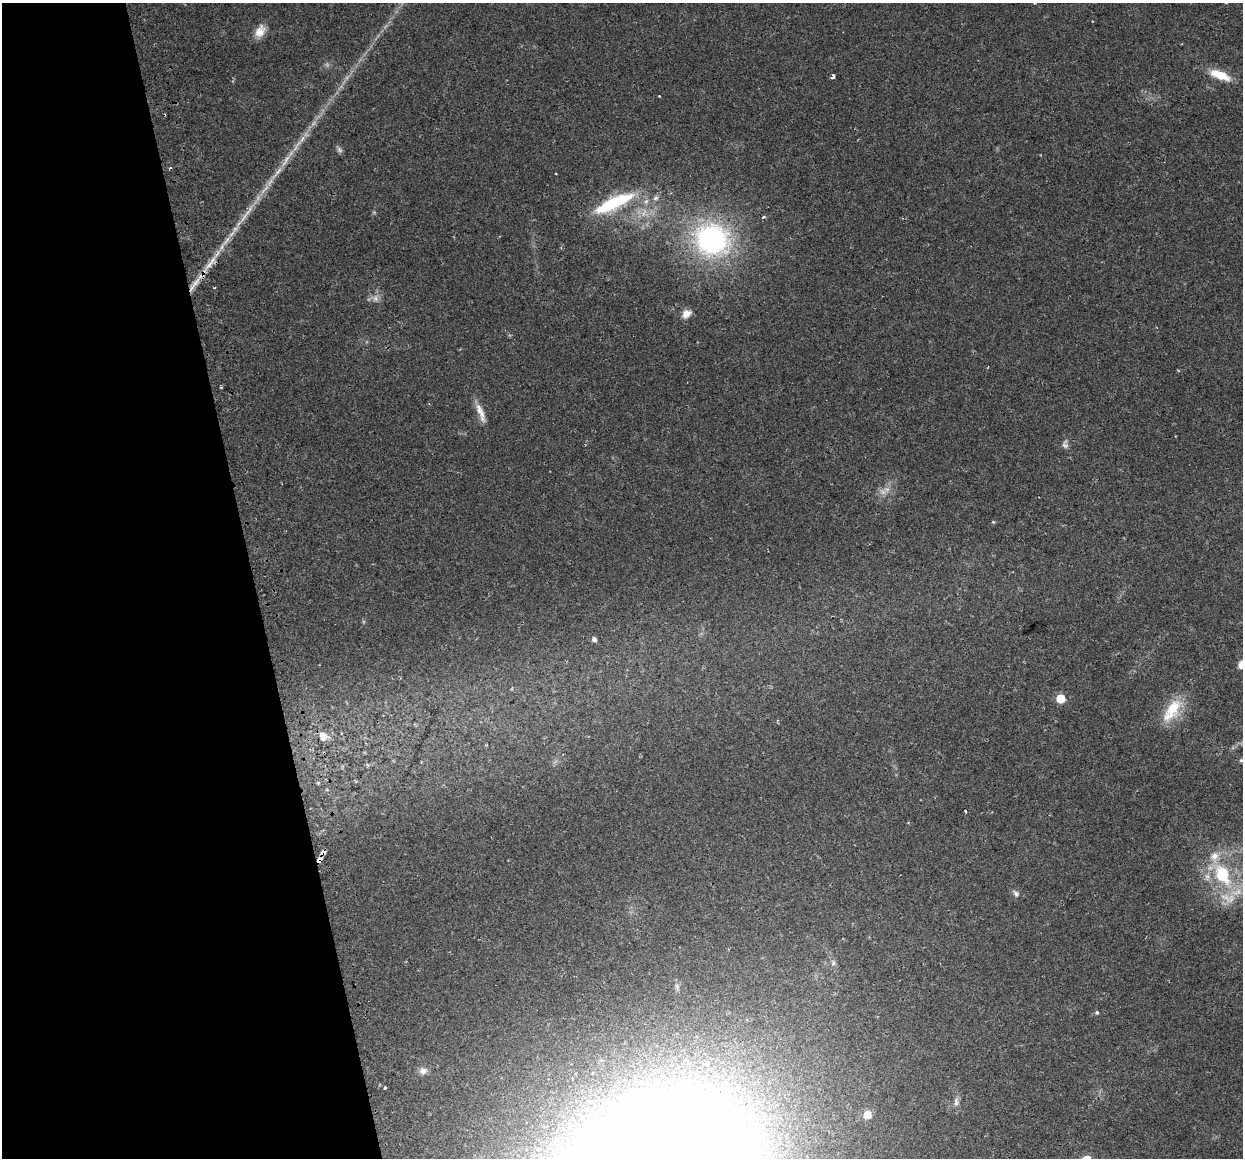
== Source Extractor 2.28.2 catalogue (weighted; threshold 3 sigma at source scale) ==
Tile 5 of 4 x 4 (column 1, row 2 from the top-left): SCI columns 32-1272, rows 2403-3558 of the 5027 x 4754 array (HDU 1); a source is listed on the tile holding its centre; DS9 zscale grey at full resolution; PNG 1245 x 1160 px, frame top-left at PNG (2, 3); no overlay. Shown black and unused: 20% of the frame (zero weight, under 2 of 3 exposures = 2% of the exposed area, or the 3 px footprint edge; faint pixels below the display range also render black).
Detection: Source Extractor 2.28.2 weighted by HDU 2 'WHT'; one run over the whole footprint, this tile lists its part. Background 0.108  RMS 0.011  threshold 0.0482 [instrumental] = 3 sigma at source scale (4.5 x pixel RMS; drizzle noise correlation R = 1.50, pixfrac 1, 0.0396/0.0396 arcsec/px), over >= 5 px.
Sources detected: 47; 2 too faint to see at this stretch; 3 cosmic-ray / hot-pixel residue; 1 long thin detection or spike segment (spike, bleed or trail) — not listed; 6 inside a brighter listed object's ellipse — not listed separately; the other 35 listed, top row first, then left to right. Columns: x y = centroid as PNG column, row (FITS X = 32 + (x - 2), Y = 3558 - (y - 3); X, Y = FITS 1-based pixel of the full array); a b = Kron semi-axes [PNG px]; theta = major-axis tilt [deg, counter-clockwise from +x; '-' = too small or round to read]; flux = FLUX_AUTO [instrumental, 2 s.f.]
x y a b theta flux
260 31 17 11 65 11
1220 75 26 9 -21 22
833 77 3 3 - 79
302 139 12 4 60 5.1
339 150 9 6 -42 2.8
277 172 29 4 49 12
556 174 3 2 - 0.78
656 198 8 5 27 3
614 203 48 12 25 71
763 217 5 4 - 1.9
712 240 50 44 -23 180
217 253 20 6 55 12
203 274 27 6 49 16
686 314 11 8 36 8.2
221 387 3 2 - 1.4
481 413 28 7 -69 11
1065 445 9 7 -43 3.5
883 492 10 8 -45 5.9
993 522 5 4 - 1.1
594 639 5 5 - 3.8
1242 665 5 5 - 30
1060 699 6 6 - 26
1172 710 35 16 57 34
323 736 13 11 -40 11
1241 760 7 5 -12 2.1
319 859 5 4 - 12
1222 874 31 19 -61 65
1016 894 10 7 -48 3.7
833 963 7 6 - 2.7
1097 1012 5 5 - 1.6
423 1071 11 8 0 5.6
385 1088 3 3 - 6.4
637 1092 19 12 44 19
956 1102 14 6 87 4.7
867 1115 5 5 - 21
Overlapping masked pixels (flux is a lower limit): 2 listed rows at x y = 203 274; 319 859
Isophote crosses this tile's border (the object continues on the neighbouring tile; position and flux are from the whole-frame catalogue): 2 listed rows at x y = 1242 665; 1241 760